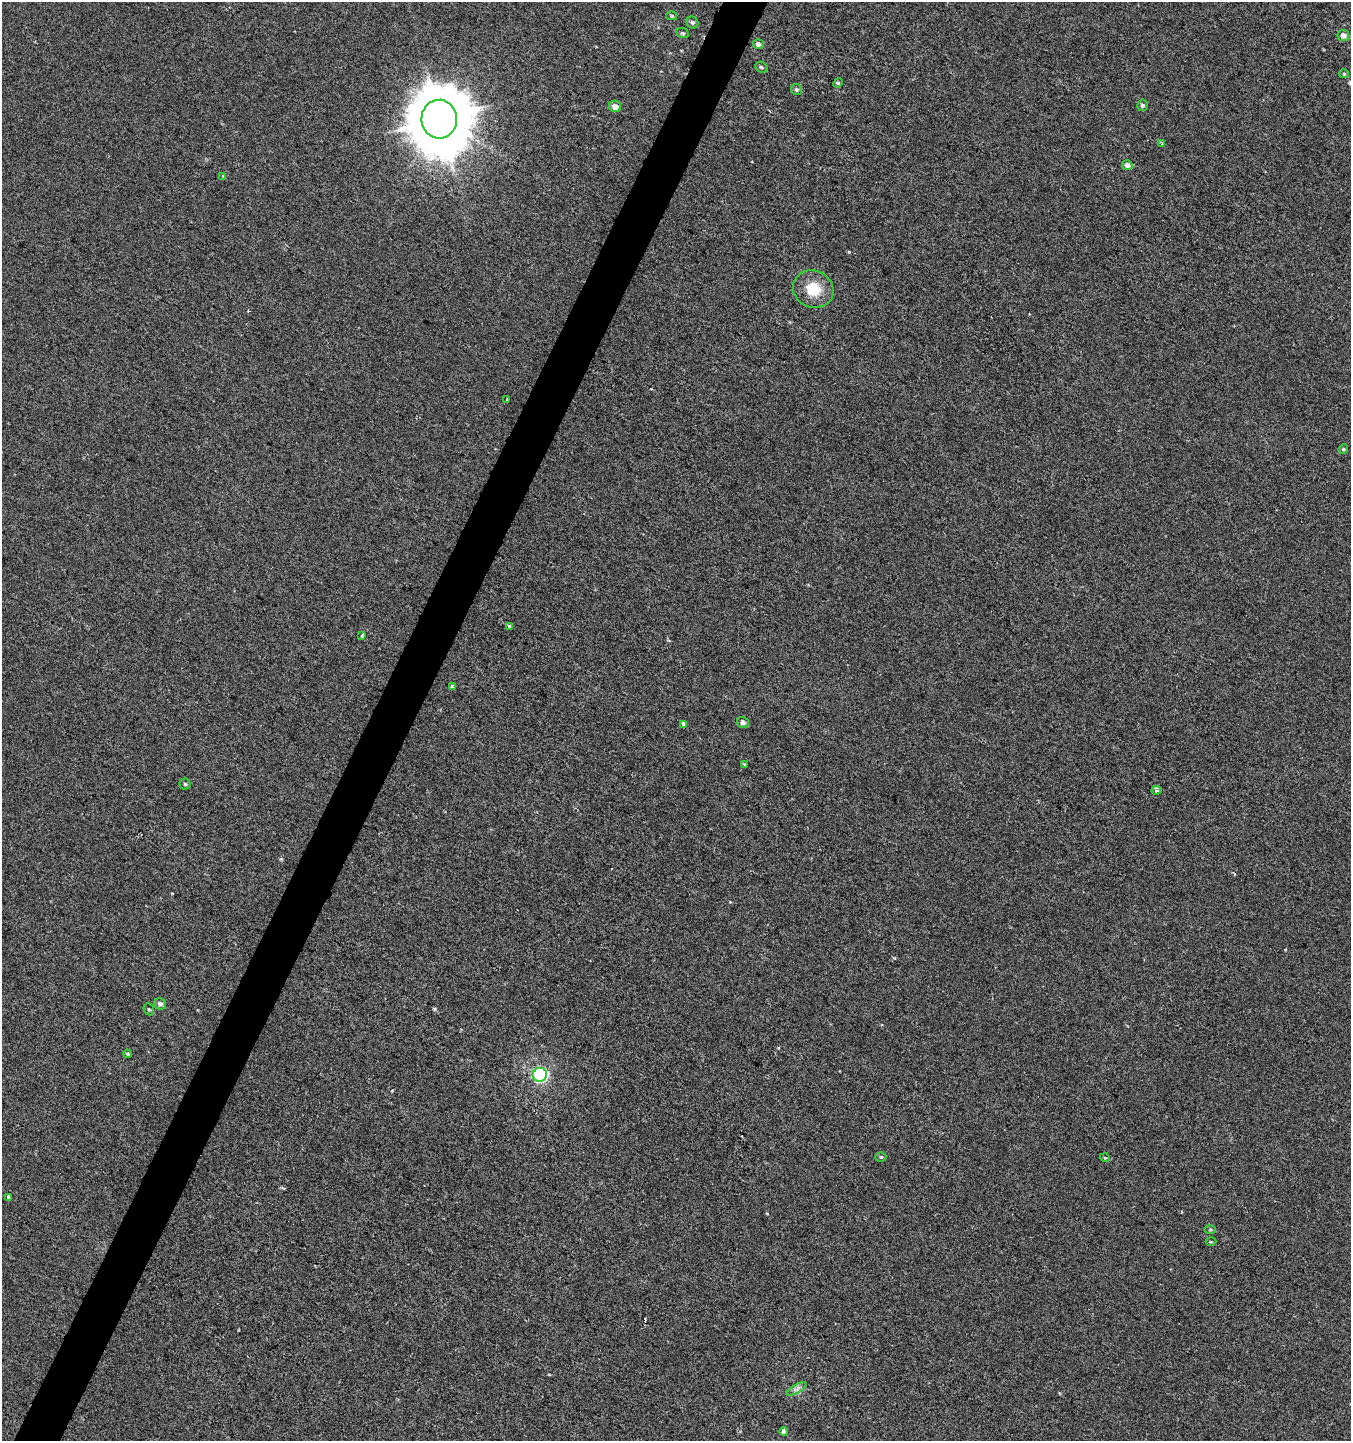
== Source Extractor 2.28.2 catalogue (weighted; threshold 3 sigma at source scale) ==
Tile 7 of 4 x 4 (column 3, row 2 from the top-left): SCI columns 2903-4251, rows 2894-4332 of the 5868 x 5772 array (HDU 1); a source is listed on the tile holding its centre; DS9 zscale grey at full resolution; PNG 1353 x 1443 px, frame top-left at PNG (2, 2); each listed source drawn as its Kron ellipse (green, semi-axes under 4 px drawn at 4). Shown black and unused: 3% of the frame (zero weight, under 2 of 3 exposures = <1% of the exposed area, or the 3 px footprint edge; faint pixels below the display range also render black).
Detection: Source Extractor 2.28.2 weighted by HDU 2 'WHT'; one run over the whole footprint, this tile lists its part. Background 0.0011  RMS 0.0056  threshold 0.0253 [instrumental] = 3 sigma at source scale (4.5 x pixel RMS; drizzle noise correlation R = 1.50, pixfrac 1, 0.0396/0.0396 arcsec/px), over >= 5 px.
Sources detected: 39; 2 cosmic-ray / hot-pixel residue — neither listed nor drawn; the other 37 listed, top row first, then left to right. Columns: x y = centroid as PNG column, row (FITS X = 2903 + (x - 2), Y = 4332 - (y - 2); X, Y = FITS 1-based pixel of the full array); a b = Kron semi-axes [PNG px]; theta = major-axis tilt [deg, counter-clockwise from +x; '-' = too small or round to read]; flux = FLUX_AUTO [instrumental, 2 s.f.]
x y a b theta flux
672 16 5 4 - 0.74
692 22 6 5 - 1.3
683 33 6 4 -21 0.85
1343 36 5 5 - 4
758 44 5 4 - 2.1
761 67 6 5 - 0.96
1344 74 5 4 - 0.6
838 83 5 4 - 0.79
796 89 6 5 - 1.1
1142 105 5 5 - 1.4
615 106 6 5 - 4.2
439 119 19 18 - 3500
1161 144 3 3 - 2.1
1127 165 5 5 - 2.9
223 176 4 4 - 0.46
813 289 21 18 -24 14
507 399 3 3 - 1.5
1343 449 5 4 - 0.72
510 626 3 3 - 2.8
362 636 4 3 - 1.1
453 686 3 3 - 3
743 722 6 5 - 2.2
683 724 4 3 - 52
745 764 3 3 - 1.9
185 784 5 5 - 0.86
1157 790 5 3 - 1.7
160 1004 6 5 - 1.9
149 1009 6 5 - 0.87
128 1054 4 3 - 0.69
540 1075 7 7 - 110
881 1157 5 4 - 0.85
1105 1158 5 3 - 0.49
8 1197 3 3 - 2.1
1210 1230 5 4 - 0.7
1211 1242 5 3 - 0.65
796 1389 11 3 29 1.7
784 1431 4 4 - 8.8